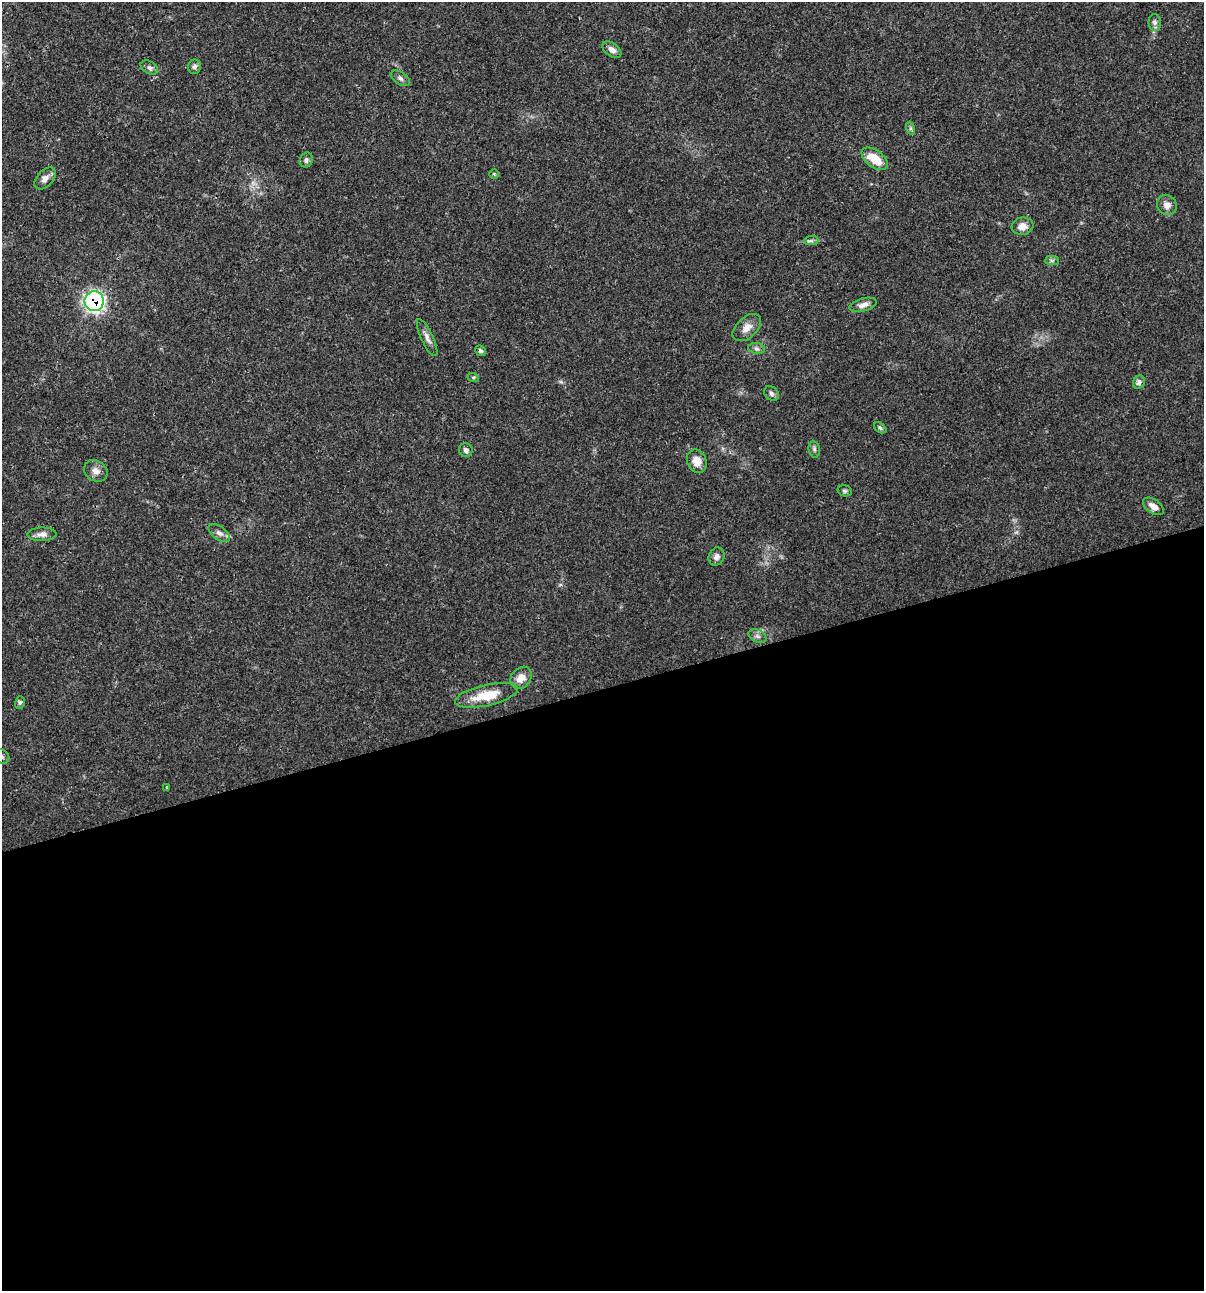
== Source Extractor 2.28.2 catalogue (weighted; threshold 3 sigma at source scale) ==
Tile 15 of 4 x 4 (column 3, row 4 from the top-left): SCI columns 2509-3710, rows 3-1291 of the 4962 x 5160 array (HDU 1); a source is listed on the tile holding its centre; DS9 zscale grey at full resolution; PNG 1206 x 1293 px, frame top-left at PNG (2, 2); each listed source drawn as its Kron ellipse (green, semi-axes under 4 px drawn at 4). Shown black and unused: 47% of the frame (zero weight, under 3 of 4 exposures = <1% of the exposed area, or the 3 px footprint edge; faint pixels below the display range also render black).
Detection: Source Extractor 2.28.2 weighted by HDU 2 'WHT'; one run over the whole footprint, this tile lists its part. Background 0.0315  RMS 0.002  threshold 0.00908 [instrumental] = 3 sigma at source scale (4.5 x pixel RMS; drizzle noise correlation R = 1.50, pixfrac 1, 0.0396/0.0396 arcsec/px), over >= 5 px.
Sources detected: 39; all 39 listed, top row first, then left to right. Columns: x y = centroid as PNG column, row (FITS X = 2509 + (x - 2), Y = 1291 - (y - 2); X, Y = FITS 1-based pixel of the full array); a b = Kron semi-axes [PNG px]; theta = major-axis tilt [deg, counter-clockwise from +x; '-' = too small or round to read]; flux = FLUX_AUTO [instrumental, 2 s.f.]
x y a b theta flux
1155 22 8 6 -89 0.59
612 50 11 6 -35 1
194 67 7 6 - 0.61
149 68 9 6 -29 0.68
400 78 10 6 -35 0.67
910 128 6 4 -71 0.35
875 159 15 8 -36 4.2
306 160 8 6 67 0.54
494 174 5 5 - 0.24
45 178 13 8 47 1.2
1167 205 10 9 - 1.2
1022 226 11 8 9 1.5
811 241 7 4 1 0.43
1052 260 7 4 0 0.4
94 301 10 9 - 49
863 305 14 6 16 1
747 328 17 10 42 1.7
427 337 20 6 -65 1.1
756 348 8 5 -7 0.51
480 351 6 5 - 0.41
473 377 6 4 -18 0.24
1139 382 7 5 63 0.8
772 393 8 6 -48 0.56
880 428 7 4 -37 0.37
814 449 8 5 -81 0.51
466 450 7 6 - 0.7
697 461 12 9 -67 2.2
96 471 12 10 -30 1.3
845 491 7 5 -15 0.39
1153 506 12 6 -34 1.5
219 533 12 6 -35 0.94
42 534 14 7 1 1.1
717 556 9 8 - 0.86
757 636 9 6 -27 0.67
521 678 12 9 49 2
486 695 32 10 12 5.1
20 702 6 5 - 0.39
2 756 8 6 -39 0.54
167 787 3 3 - 0.41
Overlapping masked pixels (flux is a lower limit): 1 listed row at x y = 94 301
Isophote crosses this tile's border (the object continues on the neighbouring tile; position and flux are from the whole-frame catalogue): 1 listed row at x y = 2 756